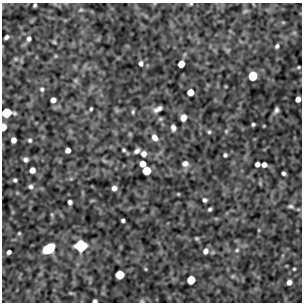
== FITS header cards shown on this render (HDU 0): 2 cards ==
NAXIS1  =                  300
NAXIS2  =                  300

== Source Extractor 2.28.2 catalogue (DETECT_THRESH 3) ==
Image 300 x 300 px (HDU 0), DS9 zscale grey, 1 PNG px = 1 image px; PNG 304 x 304 px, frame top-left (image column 1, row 300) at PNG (2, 3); no overlay
Background -0.00499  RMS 0.37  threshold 1.11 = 3 sigma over >= 5 px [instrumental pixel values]
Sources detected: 81; all 81 listed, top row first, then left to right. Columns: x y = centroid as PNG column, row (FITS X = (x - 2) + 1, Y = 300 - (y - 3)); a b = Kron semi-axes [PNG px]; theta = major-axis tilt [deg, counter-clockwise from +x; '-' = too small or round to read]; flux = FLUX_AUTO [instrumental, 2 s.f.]
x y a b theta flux
191 4 5 4 - 32
35 5 4 3 - 45
81 10 6 5 - 41
245 11 8 5 25 45
283 22 6 3 -18 25
294 33 6 4 18 34
6 37 5 4 - 64
29 39 6 5 - 78
54 42 5 4 - 32
277 46 5 4 - 62
228 50 7 4 18 33
55 56 6 4 89 27
16 59 6 5 - 47
141 63 5 4 - 68
181 64 5 5 - 320
298 67 4 3 - 30
253 76 7 6 - 480
76 80 7 6 - 47
42 89 6 6 - 58
190 92 5 5 - 290
298 99 5 4 - 160
53 100 5 5 - 140
91 109 3 3 - 36
158 109 9 4 27 120
116 110 7 4 -71 40
276 110 6 4 68 75
133 112 6 4 -83 41
7 113 8 6 6 860
183 118 5 5 - 260
160 119 6 6 - 40
253 124 3 3 - 42
3 127 6 4 85 260
173 128 6 4 -82 98
226 131 6 5 - 38
209 132 5 4 - 39
155 137 7 6 - 160
13 140 5 4 - 150
30 140 6 6 - 55
68 150 5 4 - 160
124 150 3 3 - 36
137 151 6 4 39 86
144 154 5 5 - 140
225 155 4 4 - 49
25 159 5 4 - 81
104 161 9 4 -35 49
143 164 5 5 - 270
185 164 7 6 - 120
257 164 5 4 - 100
264 165 5 4 - 140
32 170 5 5 - 180
146 171 6 6 - 590
283 173 4 4 - 62
71 179 6 4 0 36
15 180 4 4 - 51
260 183 6 4 -48 33
31 187 7 6 - 73
114 188 5 5 - 98
178 194 3 3 - 22
204 200 4 4 - 63
70 202 4 4 - 81
291 206 10 6 -8 70
210 209 4 3 - 44
52 214 6 5 - 37
123 220 4 4 - 56
259 230 5 3 - 25
19 233 4 4 - 28
197 238 4 4 - 32
81 246 8 7 - 1700
48 249 9 6 34 1500
237 250 7 5 16 58
206 251 6 5 - 120
9 252 4 4 - 75
145 269 5 3 - 23
294 269 3 3 - 29
120 275 6 6 - 680
233 276 6 5 - 41
191 280 6 5 - 610
289 282 5 4 - 130
71 293 6 4 -17 27
95 301 4 3 - 67
142 301 6 4 -41 31
At the frame edge (FLAGS 8, measured only in part): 6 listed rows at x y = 191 4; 35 5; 7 113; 3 127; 95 301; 142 301